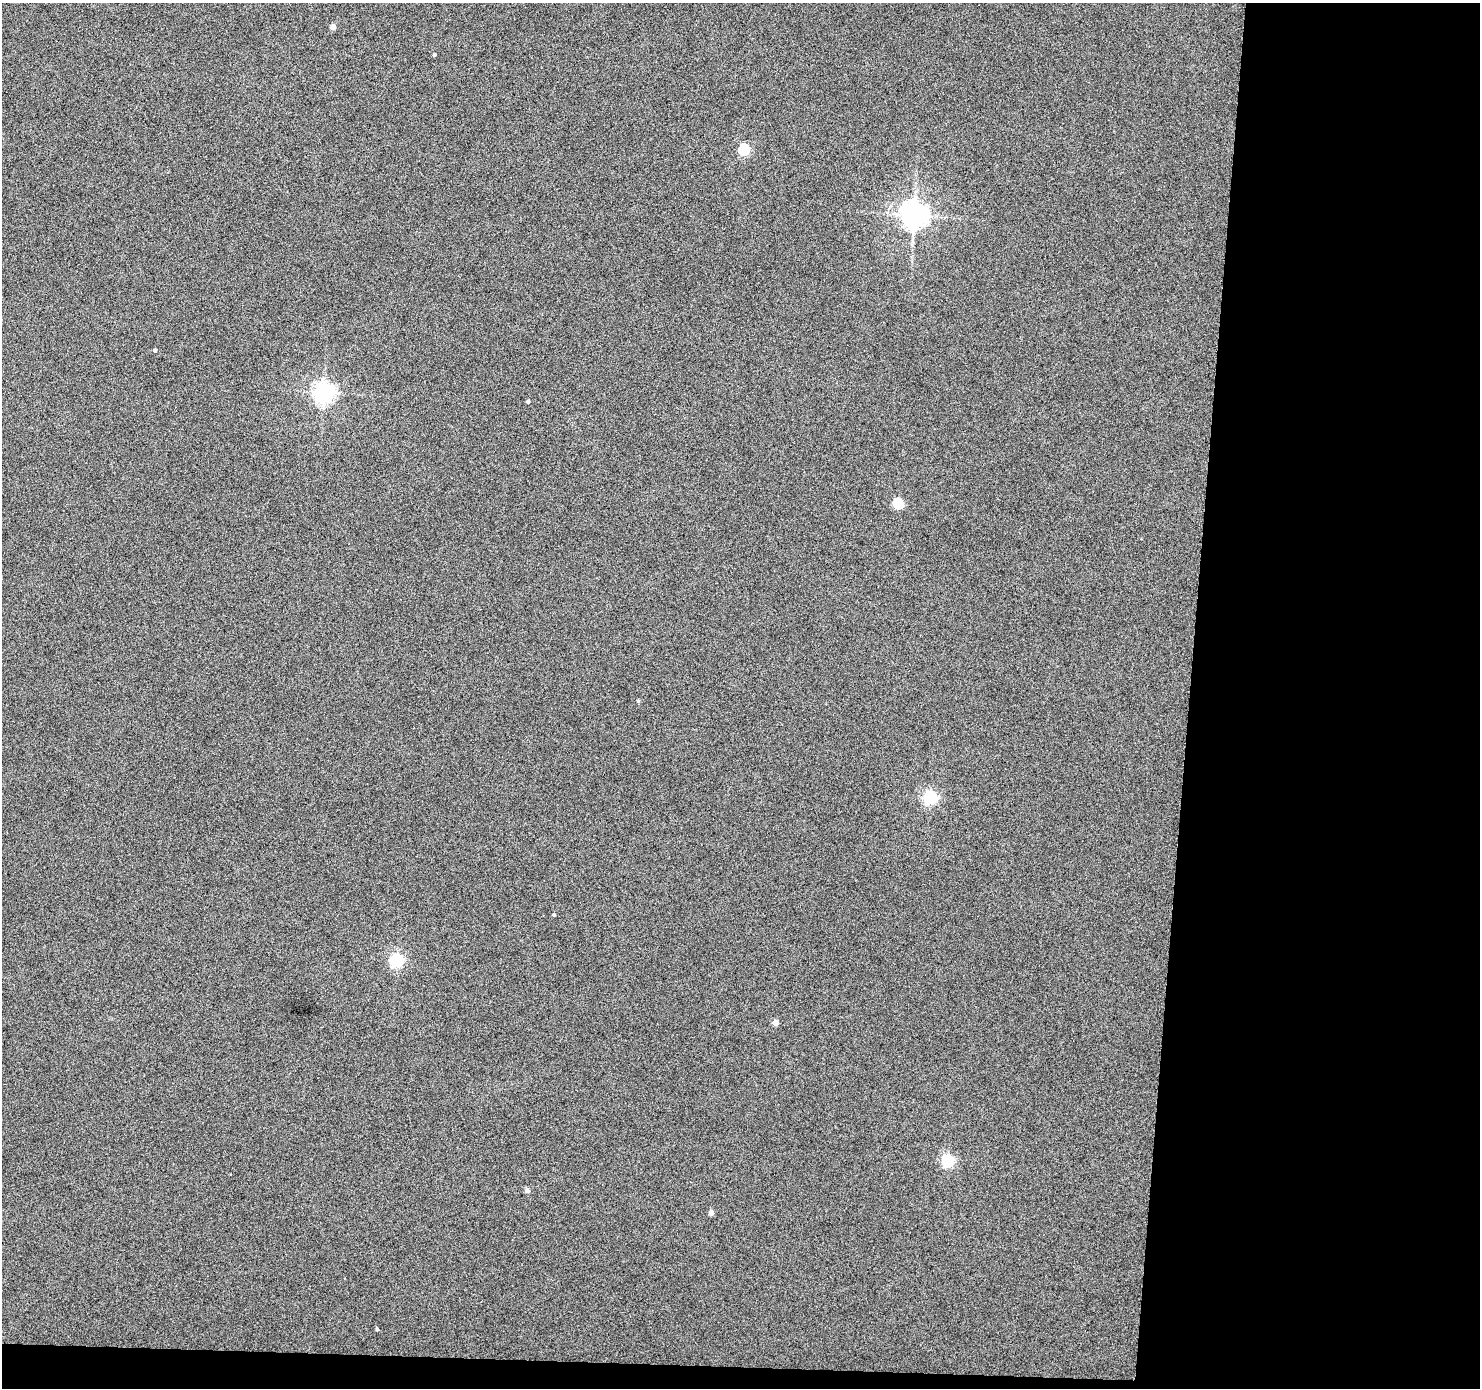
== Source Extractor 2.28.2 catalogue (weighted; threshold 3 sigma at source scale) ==
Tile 9 of 3 x 3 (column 3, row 3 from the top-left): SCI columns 2958-4435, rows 99-1484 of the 4438 x 4453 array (HDU 1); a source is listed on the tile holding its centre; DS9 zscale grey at full resolution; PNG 1482 x 1390 px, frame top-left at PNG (2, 3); no overlay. Shown black and unused: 21% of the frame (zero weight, under 4 of 8 exposures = <1% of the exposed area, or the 3 px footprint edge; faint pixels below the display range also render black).
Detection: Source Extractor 2.28.2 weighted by HDU 2 'WHT'; one run over the whole footprint, this tile lists its part. Background 0.0187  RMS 0.26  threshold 1.05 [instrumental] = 3 sigma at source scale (4.09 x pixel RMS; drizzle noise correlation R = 1.36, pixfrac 0.8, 0.05/0.05 arcsec/px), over >= 5 px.
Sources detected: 17; all 17 listed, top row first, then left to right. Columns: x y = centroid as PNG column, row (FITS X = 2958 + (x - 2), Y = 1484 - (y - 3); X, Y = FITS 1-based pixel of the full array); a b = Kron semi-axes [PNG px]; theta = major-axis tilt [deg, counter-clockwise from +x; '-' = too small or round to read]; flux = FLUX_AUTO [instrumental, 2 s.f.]
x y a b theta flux
333 27 4 4 - 180
434 55 4 3 - 38
744 149 5 5 - 1900
914 215 8 8 - 27000
155 350 4 3 - 52
323 393 7 6 - 13000
528 401 4 3 - 43
898 503 5 5 - 1200
638 701 5 4 - 23
930 797 6 5 - 4400
554 915 4 3 - 33
397 960 6 6 - 4400
775 1022 4 4 - 220
948 1161 6 5 - 3200
527 1190 5 5 - 90
711 1212 4 4 - 150
377 1329 3 3 - 38